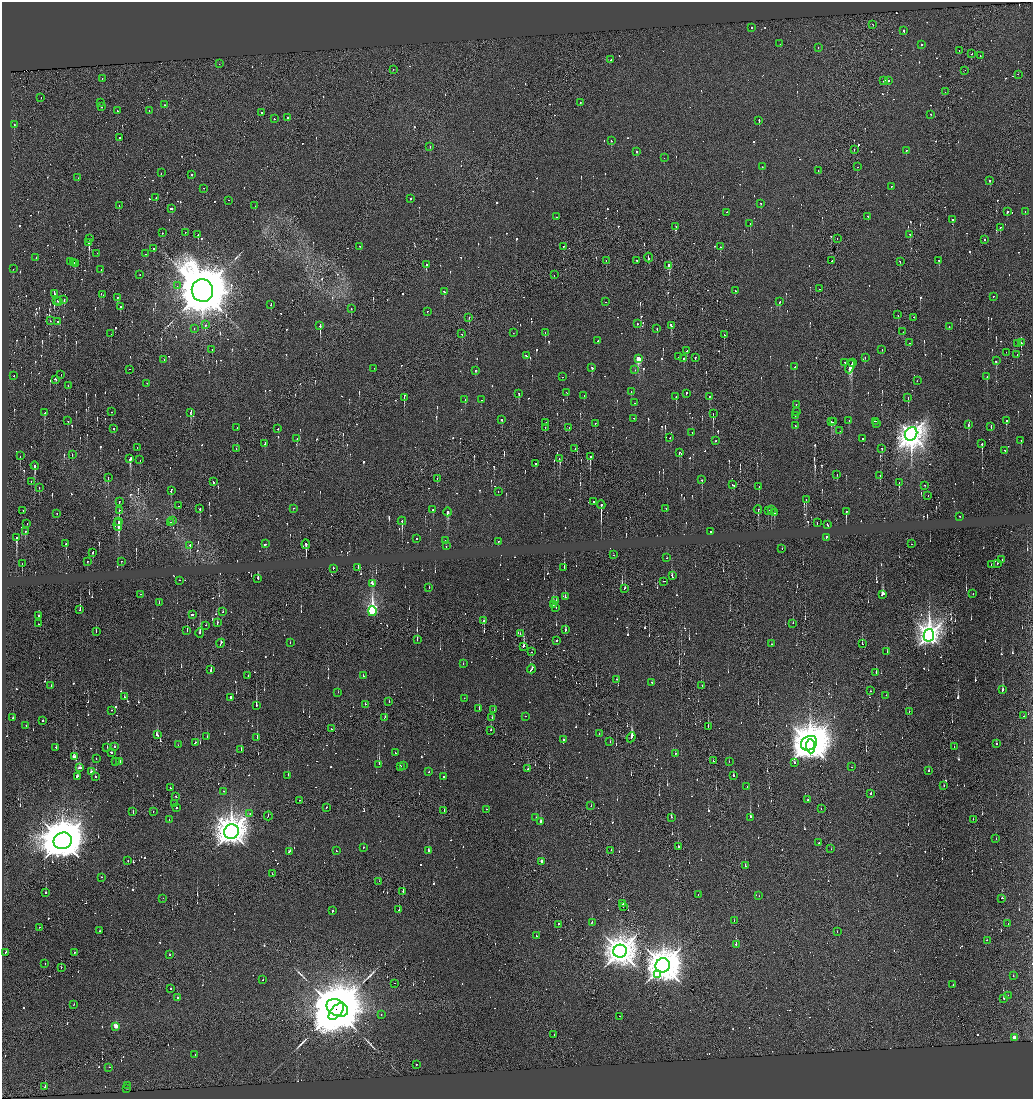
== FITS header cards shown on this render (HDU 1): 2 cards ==
NAXIS1  =                 2062
NAXIS2  =                 2193

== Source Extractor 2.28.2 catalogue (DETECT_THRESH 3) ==
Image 2062 x 2193 px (HDU 1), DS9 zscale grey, zoomed out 1/2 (1 PNG px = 2 x 2 image px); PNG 1035 x 1101 px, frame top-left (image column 2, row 2193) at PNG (2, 2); each listed source drawn as its Kron ellipse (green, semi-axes under 4 px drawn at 4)
Background 0.0761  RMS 0.47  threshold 1.4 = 3 sigma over >= 5 px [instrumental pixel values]
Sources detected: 1530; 224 cannot appear on this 1/2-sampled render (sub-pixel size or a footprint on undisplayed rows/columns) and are neither listed nor drawn; of the other 1306, the 500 brightest by FLUX_AUTO listed and drawn (806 fainter detections omitted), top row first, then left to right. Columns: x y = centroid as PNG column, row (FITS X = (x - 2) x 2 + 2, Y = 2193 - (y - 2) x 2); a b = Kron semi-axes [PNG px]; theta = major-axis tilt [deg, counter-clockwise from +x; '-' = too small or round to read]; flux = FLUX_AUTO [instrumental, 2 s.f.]
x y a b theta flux
872 25 2 1 - 1.4e+03
752 28 2 2 - 8.2e+02
904 31 2 2 - 3.1e+03
780 44 2 1 - 7.2e+02
922 45 2 1 - 1.6e+03
818 47 2 1 - 6.5e+02
959 51 2 2 - 1.9e+03
971 53 2 1 - 7.1e+02
980 56 2 1 - 7.4e+02
611 60 2 1 - 2.5e+03
219 64 2 1 - 7.0e+02
393 69 2 1 - 1.3e+03
965 70 2 1 - 1.8e+03
1018 74 2 2 - 2.0e+03
102 78 2 2 - 7.3e+02
884 80 2 2 - 2.9e+03
889 81 2 2 - 2.7e+03
945 92 2 1 - 7.9e+02
41 97 2 2 - 6.7e+02
100 102 2 1 - 2.1e+03
580 103 2 2 - 2.0e+03
165 105 2 1 - 2.9e+03
101 107 2 1 - 8.2e+02
117 111 2 2 - 1.1e+03
149 111 2 1 - 1.1e+03
262 113 2 1 - 1.3e+03
931 114 2 2 - 1.5e+03
287 118 2 2 - 9.8e+02
274 119 2 1 - 1.7e+03
759 120 2 2 - 6.7e+03
14 125 2 2 - 1.7e+03
120 138 2 1 - 1.8e+03
611 141 2 2 - 1.1e+03
430 147 2 2 - 6.7e+02
854 149 2 1 - 8.9e+02
906 150 2 2 - 1.2e+03
636 151 2 1 - 2.1e+03
664 158 2 1 - 6.7e+02
762 167 2 1 - 8.9e+02
857 167 2 2 - 7.8e+02
818 171 2 1 - 9.3e+02
161 173 2 2 - 1.2e+03
192 174 2 2 - 1.0e+03
78 178 2 1 - 7.2e+02
989 181 2 1 - 1.0e+03
891 186 2 2 - 7.8e+02
204 188 2 2 - 9.1e+02
156 198 3 2 - 3.9e+03
410 198 2 2 - 1.2e+03
228 200 2 2 - 5.7e+02
761 203 2 2 - 9.9e+02
119 206 2 1 - 9.8e+02
255 206 2 1 - 5.8e+02
172 208 3 2 - 6.0e+03
727 212 2 1 - 7.5e+02
1007 212 2 2 - 1.6e+03
1025 212 2 2 - 1.2e+03
868 216 2 2 - 1.2e+03
556 217 2 2 - 1.7e+03
953 219 2 2 - 2.8e+03
750 223 2 2 - 9.9e+02
676 226 2 2 - 1.6e+03
1000 227 2 2 - 1.0e+03
185 232 2 1 - 1.0e+03
162 233 2 1 - 9.6e+02
910 234 2 2 - 1.1e+03
198 235 2 1 - 2.1e+03
837 238 2 1 - 1.2e+03
89 239 2 2 - 1.9e+03
984 240 2 1 - 6.2e+02
89 243 2 2 - 6.1e+04
360 246 2 1 - 8.8e+02
563 246 2 1 - 1.3e+03
720 247 2 2 - 2.6e+03
154 248 2 2 - 6.5e+02
97 253 2 1 - 7.9e+02
146 254 2 2 - 2.4e+03
648 257 5 1 - 4.7e+03
36 258 2 1 - 1.4e+03
637 260 2 1 - 1.0e+03
70 261 2 2 - 8.2e+02
606 261 2 1 - 8.7e+02
832 261 2 1 - 1.4e+03
900 261 2 2 - 4.7e+03
939 261 3 2 - 1.8e+03
73 262 2 2 - 3.3e+03
75 264 2 2 - 7.9e+02
426 264 2 1 - 1.5e+04
669 265 2 2 - 3.3e+03
13 269 2 1 - 6.5e+02
101 270 2 1 - 5.8e+02
140 275 2 2 - 6.6e+02
554 275 2 1 - 8.7e+02
177 286 2 2 - 9.4e+02
819 289 2 1 - 6.2e+02
202 291 11 10 - 1.2e+06
444 291 3 2 - 1.6e+03
735 291 2 2 - 9.3e+02
54 293 3 1 - 1.5e+03
103 295 2 1 - 7.9e+02
993 296 2 2 - 8.0e+02
117 297 2 2 - 1.6e+03
64 299 2 1 - 1.3e+03
57 301 2 1 - 5.7e+02
58 301 2 1 - 5.9e+02
606 302 2 1 - 8.5e+02
779 302 2 2 - 1.4e+03
271 304 2 2 - 8.8e+02
120 306 2 2 - 4.0e+03
351 309 2 1 - 7.5e+02
427 311 2 1 - 5.9e+02
898 315 2 1 - 1.0e+03
469 317 2 1 - 1.4e+03
914 317 2 1 - 1.9e+03
50 321 2 1 - 1.1e+03
58 322 2 2 - 1.7e+03
637 324 2 2 - 4.9e+03
205 325 2 2 - 1.3e+03
671 325 4 2 - 5.0e+03
320 326 4 2 - 1.8e+05
949 327 2 2 - 9.7e+02
194 328 2 2 - 8.2e+02
657 329 2 1 - 1.2e+03
545 332 2 2 - 2.6e+03
903 332 2 2 - 1.1e+03
513 333 2 1 - 7.1e+02
111 334 2 1 - 6.4e+02
462 334 2 2 - 1.3e+03
724 335 2 1 - 1.3e+03
598 341 2 2 - 8.9e+02
909 343 3 2 - 1.6e+03
1021 343 2 1 - 1.6e+03
1018 344 2 2 - 1.2e+03
212 350 2 1 - 6.1e+02
882 350 2 1 - 6.7e+02
687 351 2 2 - 3.5e+03
1006 352 2 1 - 5.7e+02
1017 355 2 2 - 1.0e+03
526 356 3 2 - 1.9e+03
679 357 2 1 - 7.8e+02
865 357 2 2 - 9.1e+02
684 358 2 2 - 8.6e+02
695 358 2 1 - 8.0e+02
164 359 2 2 - 2.5e+03
638 359 3 2 - 6.5e+03
996 361 3 2 - 1.2e+03
845 363 2 1 - 1.1e+03
852 363 2 2 - 2.1e+03
850 366 7 3 70 5.3e+03
795 367 2 2 - 7.1e+02
374 368 2 1 - 9.3e+02
592 368 3 2 - 1.6e+03
129 369 2 1 - 5.8e+02
475 370 2 2 - 1.3e+03
635 370 2 2 - 6.3e+02
61 375 2 1 - 7.3e+02
14 376 2 2 - 7.0e+02
563 377 2 1 - 6.1e+02
987 377 2 1 - 6.5e+02
55 379 3 2 - 1.7e+03
917 381 2 2 - 5.7e+02
147 383 2 2 - 2.0e+03
68 386 2 2 - 1.2e+03
631 392 2 2 - 6.6e+02
519 393 2 2 - 5.4e+03
567 393 2 1 - 2.6e+03
686 393 2 2 - 2.2e+03
584 396 2 1 - 7.9e+02
404 397 4 2 - 1.5e+03
676 397 2 2 - 4.1e+03
709 397 2 2 - 5.7e+02
908 398 2 2 - 1.1e+03
465 399 2 2 - 7.4e+02
481 400 2 1 - 7.5e+02
635 403 2 2 - 1.6e+03
796 404 2 2 - 6.2e+02
111 412 2 1 - 3.2e+03
797 412 2 1 - 2.2e+03
45 413 3 2 - 1.2e+03
190 413 2 2 - 6.4e+02
713 413 2 2 - 4.5e+03
795 415 2 2 - 3.8e+03
634 418 2 2 - 1.3e+03
502 419 2 2 - 1.3e+03
849 420 2 1 - 7.7e+02
1006 420 3 2 - 1.3e+03
68 421 2 2 - 1.1e+03
831 421 3 2 - 1.4e+03
875 421 2 2 - 2.5e+03
546 422 2 2 - 7.8e+02
834 422 2 1 - 1.4e+03
595 423 2 1 - 6.4e+02
877 423 2 2 - 1.4e+03
968 425 3 2 - 1.2e+03
795 426 2 2 - 8.1e+02
991 426 3 1 - 3.4e+03
237 427 2 2 - 8.9e+02
545 427 2 1 - 7.8e+02
114 428 2 2 - 9.2e+02
569 428 3 1 - 9.0e+02
278 429 2 1 - 6.5e+02
840 431 2 1 - 7.7e+02
692 433 2 2 - 6.8e+02
911 434 7 6 - 1.7e+05
670 438 2 2 - 9.2e+02
863 438 2 2 - 6.9e+02
297 439 2 2 - 2.8e+03
716 440 2 1 - 2.7e+03
1021 440 2 2 - 8.1e+02
265 444 3 2 - 2.4e+03
982 444 3 2 - 2.5e+03
137 448 2 2 - 8.1e+02
575 448 2 1 - 9.9e+02
882 448 3 2 - 8.6e+02
236 449 2 1 - 5.7e+02
1005 450 2 2 - 7.6e+02
680 452 3 2 - 1.9e+03
72 454 2 1 - 1.2e+03
20 456 2 1 - 7.5e+02
590 456 2 2 - 1.8e+04
130 458 4 2 - 4.8e+03
559 459 3 1 - 5.4e+03
140 460 2 2 - 2.5e+03
535 464 2 2 - 2.8e+03
35 466 4 2 - 2.4e+03
837 474 2 2 - 8.8e+02
880 476 2 1 - 5.8e+02
108 477 2 2 - 7.5e+02
437 478 2 1 - 9.1e+02
702 480 2 2 - 6.3e+02
31 481 2 1 - 9.6e+02
213 482 2 2 - 1.0e+03
899 483 2 2 - 3.7e+03
733 485 3 1 - 3.4e+03
924 485 2 1 - 6.3e+02
39 487 2 1 - 7.8e+02
759 487 3 2 - 1.4e+03
171 490 3 2 - 1.6e+03
498 491 2 2 - 7.6e+02
928 495 2 1 - 6.7e+02
806 499 3 2 - 6.9e+02
119 501 2 1 - 6.1e+02
594 502 2 2 - 7.4e+02
601 505 4 2 - 1.4e+04
178 506 2 2 - 6.3e+02
293 508 2 1 - 7.1e+02
666 508 2 1 - 1.4e+03
200 509 2 2 - 1.5e+03
23 510 2 2 - 6.4e+02
119 510 2 1 - 1.8e+03
433 510 2 2 - 6.7e+02
758 510 4 2 - 5.8e+02
768 510 2 2 - 7.0e+02
771 510 2 1 - 4.1e+03
846 511 3 2 - 3.1e+03
448 512 4 2 - 1.4e+03
57 513 2 1 - 1.4e+03
774 513 2 2 - 9.5e+02
959 516 2 2 - 8.4e+02
173 521 2 1 - 1.4e+03
402 521 4 2 - 2.3e+03
119 522 3 2 - 7.4e+03
170 522 2 2 - 1.1e+03
817 523 2 1 - 7.7e+02
27 524 2 2 - 7.5e+02
118 525 6 2 -84 1.0e+03
827 525 4 2 - 2.3e+03
25 531 2 2 - 7.6e+02
711 532 2 2 - 5.2e+03
827 537 3 2 - 2.4e+03
16 538 4 2 - 3.1e+03
416 538 2 2 - 1.1e+03
446 540 2 2 - 5.8e+03
498 541 2 2 - 8.8e+02
66 543 2 2 - 4.3e+03
265 544 3 2 - 1.9e+03
306 544 5 2 - 5.0e+03
912 544 2 1 - 1.4e+03
190 546 2 2 - 3.5e+03
446 546 2 1 - 9.5e+02
782 548 2 1 - 6.6e+02
93 552 3 1 - 1.7e+03
613 555 2 1 - 6.6e+02
667 558 2 2 - 6.0e+02
1002 559 3 1 - 8.7e+02
121 561 2 2 - 2.0e+03
87 562 2 1 - 1.0e+03
997 563 2 2 - 2.0e+03
22 564 2 1 - 7.3e+02
991 565 2 1 - 5.1e+03
358 567 2 1 - 8.2e+02
333 568 2 2 - 1.4e+03
564 568 2 1 - 1.5e+03
672 576 3 2 - 3.0e+03
258 578 4 2 - 1.4e+03
179 580 2 2 - 8.0e+02
664 581 2 1 - 3.6e+03
372 584 4 2 - 3.3e+03
429 587 2 2 - 9.3e+02
625 588 3 2 - 5.9e+02
140 594 2 1 - 1.1e+03
882 594 4 2 - 2.5e+03
973 594 2 2 - 6.9e+02
565 597 2 1 - 1.6e+03
556 600 3 3 - 7.2e+02
159 602 2 2 - 6.8e+02
553 605 2 2 - 1.5e+03
556 608 2 1 - 1.4e+03
80 610 2 2 - 2.9e+03
372 611 5 3 - 3.3e+04
223 612 2 2 - 6.2e+02
192 614 3 2 - 3.1e+03
38 616 2 2 - 1.1e+03
483 620 2 1 - 8.1e+02
217 623 3 2 - 1.3e+03
793 623 2 1 - 7.8e+02
38 624 2 2 - 6.0e+02
206 625 2 1 - 5.8e+02
187 630 2 1 - 5.9e+02
565 630 3 2 - 2.1e+03
96 632 2 1 - 8.7e+02
200 633 5 2 - 1.8e+03
520 634 2 1 - 6.1e+02
929 635 6 5 - 1.3e+05
417 640 2 2 - 1.2e+03
557 641 2 1 - 6.9e+03
221 643 4 1 - 2.7e+03
290 643 2 2 - 7.8e+02
771 644 2 2 - 7.2e+02
862 644 2 1 - 1.2e+03
523 646 4 2 - 1.9e+03
531 652 2 1 - 6.0e+02
887 652 2 2 - 8.0e+02
463 664 2 2 - 7.0e+02
531 669 4 2 - 3.3e+03
211 670 3 2 - 5.4e+03
876 673 2 2 - 7.6e+02
248 676 2 1 - 6.8e+02
363 676 2 2 - 6.1e+02
617 679 2 2 - 6.6e+02
652 683 2 2 - 1.2e+03
51 686 2 2 - 6.1e+02
702 686 2 2 - 1.3e+03
1002 690 3 2 - 1.9e+03
870 691 2 1 - 1.3e+03
338 692 2 2 - 1.6e+03
886 695 2 1 - 1.2e+03
124 697 2 2 - 1.6e+03
230 697 2 1 - 1.4e+03
464 698 2 2 - 1.3e+03
389 701 2 1 - 6.8e+02
365 704 2 2 - 1.7e+03
256 706 3 2 - 2.8e+03
479 709 2 2 - 1.4e+03
112 710 2 1 - 1.4e+03
494 710 2 1 - 6.0e+02
909 711 2 1 - 1.0e+03
525 716 2 1 - 6.6e+02
1024 716 2 1 - 2.8e+03
385 717 2 2 - 1.3e+03
13 718 2 2 - 6.9e+02
492 718 2 2 - 8.1e+02
42 720 2 2 - 5.7e+02
26 725 2 2 - 6.6e+02
708 726 2 1 - 2.3e+03
331 729 2 1 - 2.4e+03
491 730 2 1 - 1.2e+03
599 734 2 1 - 9.1e+02
157 735 4 2 - 1.9e+03
207 736 2 2 - 7.3e+02
257 737 2 2 - 2.0e+03
631 737 5 2 - 4.7e+03
563 740 2 2 - 7.5e+02
610 742 2 1 - 7.6e+02
195 743 2 2 - 1.2e+03
809 743 8 7 - 3.8e+05
996 744 2 2 - 4.6e+03
178 745 2 1 - 5.9e+02
114 746 2 2 - 2.9e+03
810 746 7 4 -85 8.1e+04
56 747 2 1 - 8.0e+02
107 747 2 2 - 1.5e+03
954 747 2 1 - 8.8e+02
241 749 2 2 - 3.1e+03
111 752 2 2 - 1.2e+03
395 753 2 2 - 6.6e+02
675 753 2 2 - 1.6e+03
74 757 4 2 - 2.6e+03
96 759 2 2 - 1.0e+03
116 761 2 2 - 1.8e+03
713 761 2 2 - 2.2e+03
729 761 2 2 - 9.6e+02
120 762 3 2 - 3.2e+03
794 763 2 2 - 1.4e+03
379 764 2 2 - 6.0e+03
400 766 2 2 - 1.1e+03
403 766 2 2 - 1.2e+03
851 767 2 1 - 7.9e+02
79 768 3 2 - 2.4e+03
528 769 2 2 - 2.7e+03
929 770 2 2 - 1.3e+03
92 772 3 2 - 2.4e+03
429 772 2 2 - 6.9e+02
288 775 2 2 - 1.8e+03
733 775 2 2 - 2.9e+03
77 776 3 2 - 2.3e+03
95 777 2 2 - 8.3e+02
443 777 2 2 - 6.5e+02
944 786 2 1 - 3.0e+03
747 787 2 2 - 6.1e+02
170 788 3 2 - 2.4e+03
224 791 2 2 - 7.8e+02
871 793 3 2 - 1.6e+03
176 796 2 1 - 3.1e+03
300 800 2 1 - 1.8e+03
808 800 2 1 - 1.1e+03
175 804 2 2 - 3.2e+03
591 806 2 2 - 6.7e+02
176 807 3 2 - 1.6e+03
326 807 2 1 - 7.2e+02
821 808 2 1 - 8.3e+02
486 809 2 2 - 7.7e+02
444 810 2 1 - 7.2e+02
133 812 3 1 - 2.9e+03
153 812 2 1 - 8.3e+02
250 814 2 1 - 5.9e+02
268 816 4 2 - 1.2e+03
536 817 2 2 - 8.6e+02
671 817 2 2 - 8.2e+02
750 817 2 2 - 5.3e+03
169 819 2 2 - 5.7e+02
973 819 2 2 - 6.5e+02
540 821 2 2 - 2.5e+03
231 832 7 7 - 2.6e+05
996 839 2 2 - 3.5e+03
63 841 9 8 - 7.0e+05
819 842 2 1 - 7.9e+02
678 846 2 2 - 9.2e+02
363 848 2 2 - 1.2e+03
831 849 2 1 - 1.6e+03
611 850 2 1 - 1.1e+03
290 851 3 2 - 3.4e+03
336 851 2 2 - 6.6e+02
428 851 2 2 - 1.2e+03
128 860 2 2 - 9.0e+02
541 861 2 2 - 1.2e+03
745 866 3 2 - 2.8e+03
272 874 2 1 - 1.2e+03
101 877 2 1 - 6.3e+02
379 881 2 1 - 6.9e+02
403 891 3 1 - 2.8e+03
46 893 2 2 - 6.7e+02
698 894 2 2 - 1.6e+03
759 896 2 2 - 7.2e+02
163 898 2 1 - 9.9e+02
1002 898 2 2 - 1.8e+03
623 903 2 2 - 2.8e+03
624 906 2 1 - 1.5e+03
399 910 2 2 - 1.5e+03
333 911 2 2 - 8.8e+02
734 920 2 1 - 7.7e+02
592 922 3 1 - 1.0e+03
1008 923 2 1 - 7.5e+02
558 924 2 1 - 2.0e+03
39 927 2 2 - 9.8e+02
99 931 2 2 - 1.7e+03
837 932 2 2 - 7.7e+02
537 936 2 2 - 7.3e+02
987 940 2 2 - 1.9e+03
736 944 2 1 - 1.1e+04
620 951 7 6 - 2.3e+05
6 952 2 2 - 7.8e+02
74 952 2 2 - 1.6e+03
169 955 2 2 - 8.0e+02
45 964 2 1 - 6.3e+02
663 965 7 7 - 3.3e+05
61 967 2 1 - 2.4e+03
657 974 2 2 - 2.8e+03
1013 976 2 1 - 1.4e+03
263 980 2 1 - 2.7e+03
394 983 2 1 - 1.3e+03
953 984 2 1 - 5.8e+02
171 989 2 2 - 6.5e+02
1008 995 2 1 - 1.3e+03
178 997 2 1 - 1.8e+03
1003 998 2 2 - 7.5e+02
74 1004 2 1 - 1.2e+03
337 1008 11 8 -27 9.3e+05
336 1011 10 5 49 7.5e+05
381 1015 2 1 - 8.8e+02
620 1016 2 1 - 8.1e+02
116 1026 2 2 - 3.5e+03
554 1035 2 1 - 6.2e+02
1014 1037 2 2 - 1.7e+03
195 1054 2 2 - 6.2e+02
417 1064 2 1 - 7.0e+02
109 1067 2 2 - 3.3e+03
128 1085 2 2 - 6.3e+02
45 1087 2 2 - 4.1e+03
127 1088 2 2 - 2.1e+03
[806 fainter detections neither listed nor drawn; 224 sub-pixel or undisplayed-footprint detections neither listed nor drawn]